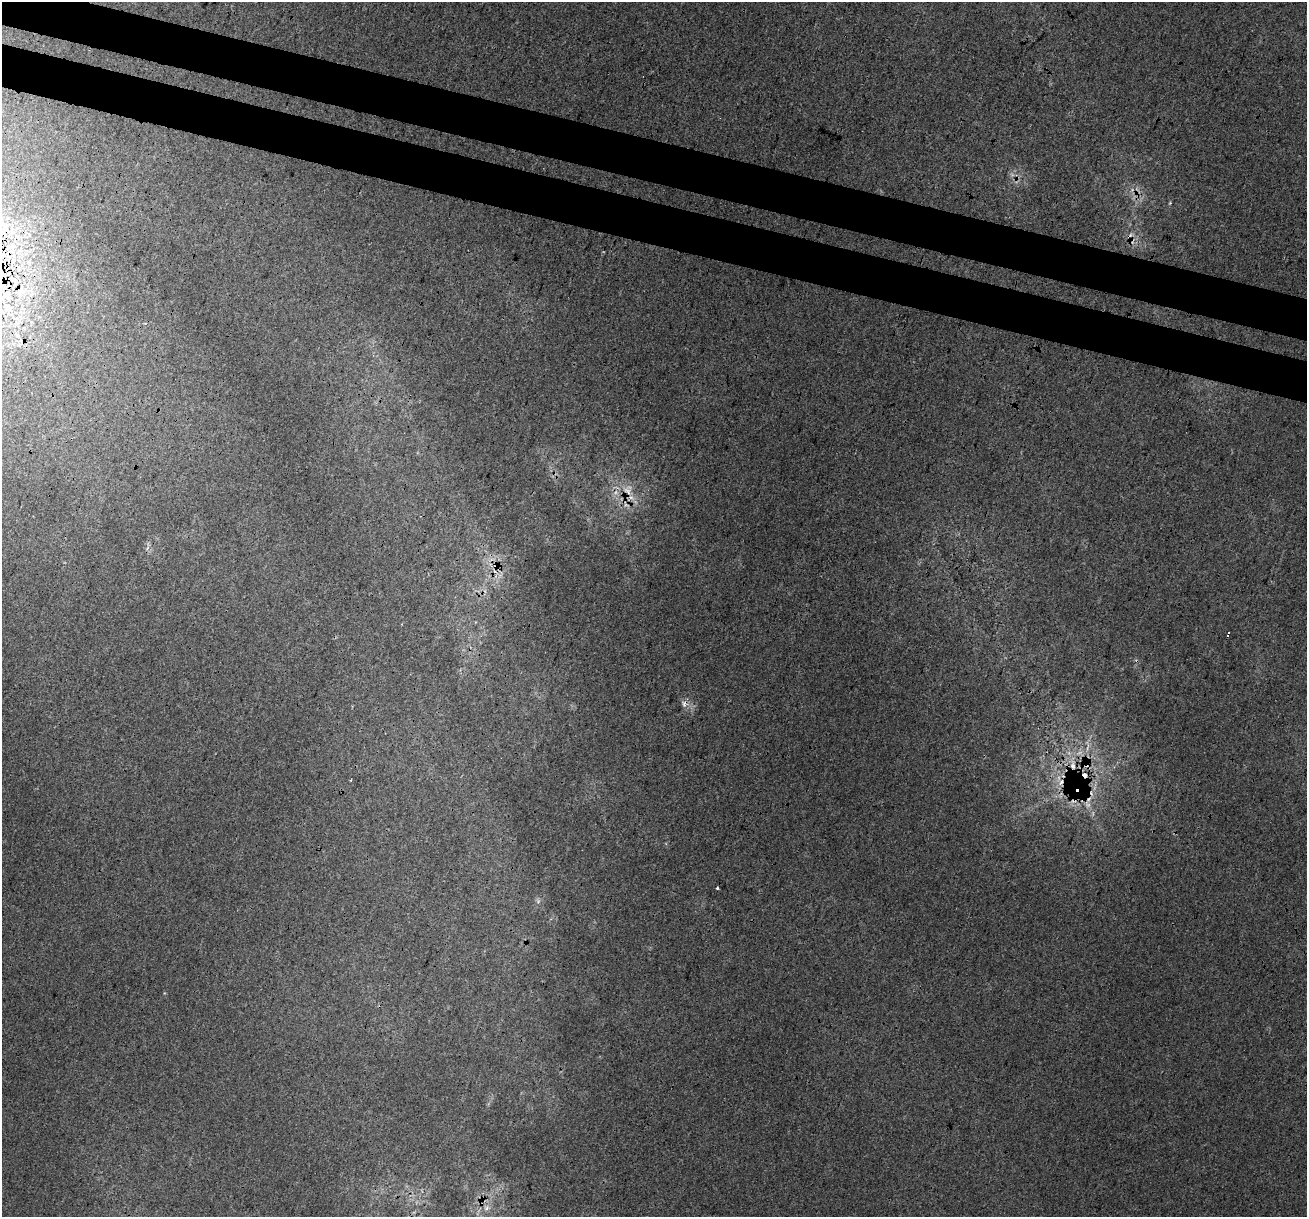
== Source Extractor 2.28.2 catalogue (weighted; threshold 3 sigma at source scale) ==
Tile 11 of 4 x 4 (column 3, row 3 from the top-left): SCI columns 2635-3939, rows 1552-2766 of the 5260 x 5470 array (HDU 1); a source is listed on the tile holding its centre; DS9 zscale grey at full resolution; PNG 1309 x 1219 px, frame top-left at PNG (2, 2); no overlay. Shown black and unused: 7% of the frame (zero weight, under 3 of 4 exposures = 5% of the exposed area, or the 3 px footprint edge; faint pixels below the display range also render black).
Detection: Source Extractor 2.28.2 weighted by HDU 2 'WHT'; one run over the whole footprint, this tile lists its part. Background 0.00954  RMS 0.0037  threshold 0.0168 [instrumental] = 3 sigma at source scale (4.5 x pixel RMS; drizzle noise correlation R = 1.50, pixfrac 1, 0.0396/0.0396 arcsec/px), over >= 5 px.
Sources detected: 20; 4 cosmic-ray / hot-pixel residue — not listed; the other 16 listed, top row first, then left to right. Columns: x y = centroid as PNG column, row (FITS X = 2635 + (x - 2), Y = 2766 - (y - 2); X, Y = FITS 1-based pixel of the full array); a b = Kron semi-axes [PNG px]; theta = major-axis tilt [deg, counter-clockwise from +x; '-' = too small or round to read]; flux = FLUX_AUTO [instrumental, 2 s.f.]
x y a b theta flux
1170 203 5 3 - 0.41
3 232 14 10 89 4.5
12 279 14 6 -35 2.7
3 286 11 7 6 2.7
21 291 13 9 -5 3.7
7 307 16 12 -36 5.7
17 335 7 4 -72 0.86
627 491 14 8 -37 3.6
496 566 6 6 - 1.2
1229 633 3 3 - 460
684 703 10 7 76 1.8
1073 765 11 6 -84 2.5
351 780 3 2 - 0.33
1088 804 13 7 -81 2.5
717 888 3 3 - 0.92
486 1208 8 6 30 1.5
Overlapping masked pixels (flux is a lower limit): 9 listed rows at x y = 3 232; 12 279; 3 286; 627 491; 496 566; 1229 633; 684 703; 1073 765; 1088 804
Isophote crosses this tile's border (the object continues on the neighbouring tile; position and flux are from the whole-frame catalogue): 2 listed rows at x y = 3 232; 3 286
Unlisted compact peaks at least as high as the median listed source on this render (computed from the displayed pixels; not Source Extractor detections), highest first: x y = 538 902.